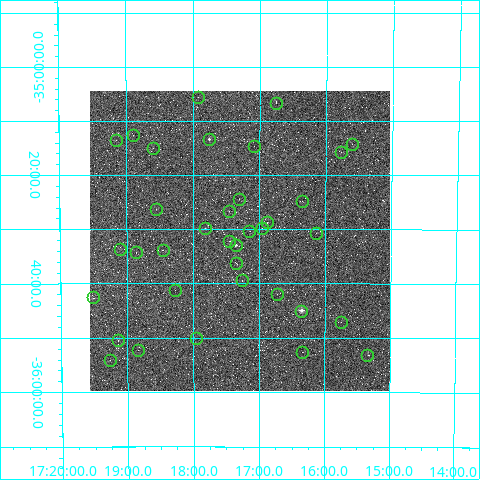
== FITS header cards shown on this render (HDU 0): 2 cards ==
NAXIS1  =                  300
NAXIS2  =                  300

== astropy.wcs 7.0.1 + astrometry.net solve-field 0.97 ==
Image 300 x 300 px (HDU 0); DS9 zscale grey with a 90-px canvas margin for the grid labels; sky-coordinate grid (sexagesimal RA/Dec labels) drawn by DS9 from the SOLVED WCS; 36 Tycho-2 reference stars matched to detected sources circled (green)
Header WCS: RA---TAN/DEC--TAN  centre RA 17:17:18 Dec -35:32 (259.32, -35.53 deg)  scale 11.1 arcsec/px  FOV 55.3' x 55.3'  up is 0 deg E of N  parity normal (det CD < 0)
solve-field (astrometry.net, Tycho-2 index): VERIFIED the header's WCS against the Tycho-2 star catalogue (verified at 3 index scales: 18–35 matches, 0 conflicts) and refined it, rather than solving blind
Solved WCS: RA---TAN-SIP/DEC--TAN-SIP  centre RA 17:17:18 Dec -35:32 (259.32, -35.54 deg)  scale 11.1 arcsec/px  FOV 55.4' x 55.3'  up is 0 deg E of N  parity normal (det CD < 0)
The solver's refit moves the header's centre by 2.4 arcsec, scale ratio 1.002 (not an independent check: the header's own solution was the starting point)
Tycho-2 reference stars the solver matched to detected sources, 36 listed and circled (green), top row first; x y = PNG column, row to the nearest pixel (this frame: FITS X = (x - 90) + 1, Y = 300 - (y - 91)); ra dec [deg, ICRS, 3 dp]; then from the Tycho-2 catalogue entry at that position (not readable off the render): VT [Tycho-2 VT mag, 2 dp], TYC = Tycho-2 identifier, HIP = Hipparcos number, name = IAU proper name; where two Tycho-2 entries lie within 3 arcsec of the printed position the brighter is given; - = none
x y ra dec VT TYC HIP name
198 97 259.480 -35.094 11.49 7370-793-1 - -
276 103 259.189 -35.111 10.44 7370-153-1 - -
133 135 259.723 -35.210 10.23 7370-187-1 - -
209 139 259.440 -35.224 7.98 7370-522-1 84612 -
116 140 259.788 -35.226 11.25 7370-117-1 - -
352 144 258.901 -35.237 11.73 7370-323-1 - -
254 146 259.271 -35.244 10.85 7370-470-1 - -
153 148 259.651 -35.251 12.12 7370-547-1 - -
341 152 258.944 -35.262 10.90 7370-841-1 - -
239 199 259.327 -35.406 10.93 7370-510-1 - -
302 201 259.090 -35.415 12.39 7370-648-1 - -
156 209 259.639 -35.439 10.13 7370-673-1 - -
229 211 259.365 -35.445 10.79 7370-298-1 - -
267 222 259.220 -35.480 9.47 7370-745-1 - -
205 228 259.454 -35.498 10.98 7370-486-1 - -
262 228 259.241 -35.498 11.10 7370-733-1 - -
249 231 259.287 -35.505 11.21 7370-370-1 - -
316 233 259.035 -35.513 12.21 7370-651-1 - -
229 241 259.363 -35.537 8.13 7370-366-1 - -
236 245 259.337 -35.549 8.16 7370-823-1 84578 -
120 249 259.774 -35.562 11.21 7370-359-1 - -
163 250 259.615 -35.563 10.02 7370-206-1 - -
136 252 259.716 -35.571 10.37 7370-670-1 - -
236 263 259.336 -35.604 11.31 7370-771-1 - -
242 280 259.315 -35.657 10.96 7374-650-1 - -
175 290 259.568 -35.688 11.81 7374-600-1 - -
277 294 259.182 -35.700 12.07 7374-839-1 - -
93 297 259.877 -35.710 9.70 7374-610-1 - -
301 311 259.090 -35.750 6.14 7374-726-1 84489 -
341 322 258.939 -35.784 11.92 7374-1044-1 - -
196 338 259.491 -35.835 10.83 7374-1056-1 - -
118 340 259.784 -35.840 9.13 7374-927-1 84725 -
138 350 259.709 -35.870 11.80 7374-943-1 - -
302 352 259.086 -35.878 11.74 7374-915-1 - -
367 355 258.836 -35.885 9.02 7374-1087-1 84404 -
110 360 259.817 -35.902 10.30 7374-1029-1 - -